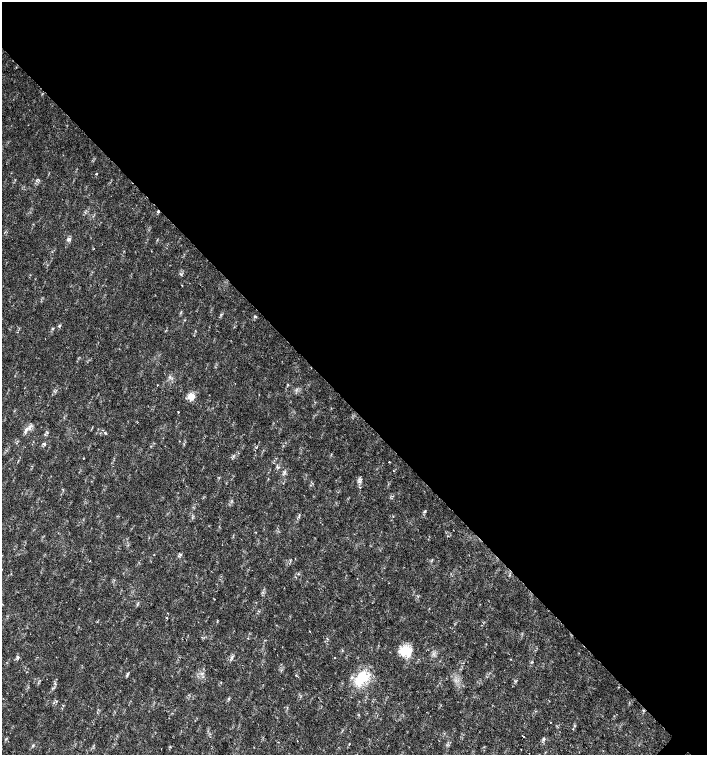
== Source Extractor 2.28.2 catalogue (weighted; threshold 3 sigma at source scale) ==
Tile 3 of 4 x 4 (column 3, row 1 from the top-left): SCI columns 3044-4453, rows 4517-6021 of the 6023 x 6029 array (HDU 1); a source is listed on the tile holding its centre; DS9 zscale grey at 2 x 2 block average (1 PNG px = mean of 2 x 2 image px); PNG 709 x 757 px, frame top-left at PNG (2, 2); no overlay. Shown black and unused: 54% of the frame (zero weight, under 2 of 3 exposures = <1% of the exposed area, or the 3 px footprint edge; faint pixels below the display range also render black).
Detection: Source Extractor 2.28.2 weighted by HDU 2 'WHT'; one run over the whole footprint, this tile lists its part. Background 0.0178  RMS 0.0029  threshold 0.0129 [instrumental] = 3 sigma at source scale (4.5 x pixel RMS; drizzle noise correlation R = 1.50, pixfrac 1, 0.0396/0.0396 arcsec/px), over >= 5 px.
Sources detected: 38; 1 inside a brighter object's white glare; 3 cosmic-ray / hot-pixel residue — not listed; the other 34 listed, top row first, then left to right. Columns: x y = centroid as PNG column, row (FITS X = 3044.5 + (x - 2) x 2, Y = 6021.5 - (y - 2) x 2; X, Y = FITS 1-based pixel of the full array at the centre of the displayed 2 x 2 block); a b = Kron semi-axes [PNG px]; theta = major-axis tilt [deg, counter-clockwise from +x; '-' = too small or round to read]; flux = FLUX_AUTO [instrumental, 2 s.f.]
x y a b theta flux
96 174 2 2 - 0.4
69 239 4 3 - 1.1
181 285 2 2 - 0.36
255 316 4 2 - 0.68
60 326 5 2 - 0.72
52 328 4 2 - 0.48
288 384 3 3 - 0.46
191 396 9 8 - 4.7
178 412 2 2 - 0.48
26 430 10 4 58 2.5
105 433 2 2 - 1.7
179 441 2 2 - 0.34
44 444 4 3 - 0.88
83 458 2 2 - 0.32
389 462 2 2 - 0.45
278 467 5 2 - 0.8
361 479 3 2 - 0.7
360 487 2 2 - 0.87
425 511 4 2 - 0.66
180 554 4 3 - 0.88
196 575 2 2 - 0.35
418 596 3 2 - 0.47
167 617 2 2 - 0.47
310 631 2 2 - 1.1
248 638 2 2 - 0.29
407 651 16 11 -69 12
18 657 4 3 - 1
232 657 4 4 - 1.3
334 657 2 2 - 0.41
510 659 2 2 - 0.33
128 673 3 3 - 0.69
361 678 23 11 56 21
229 698 3 2 - 0.59
56 701 3 2 - 0.37
Diffuse or blended objects may show on this block-average render without a row.